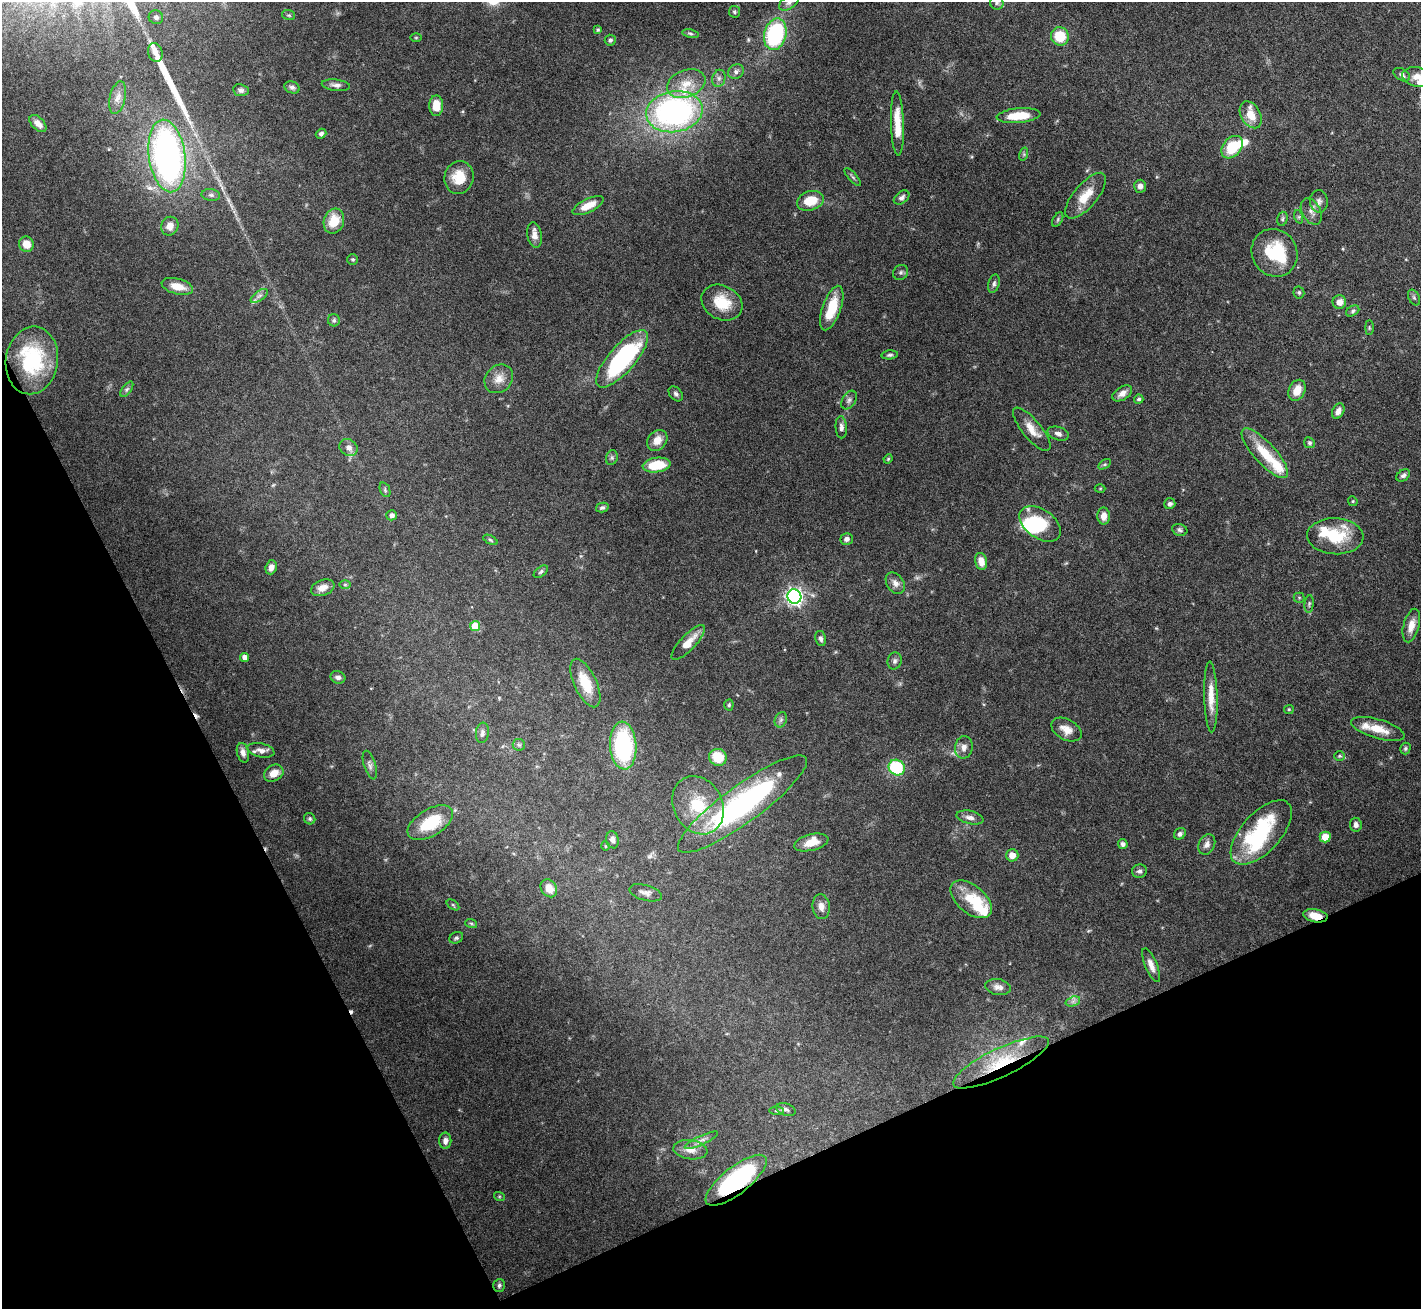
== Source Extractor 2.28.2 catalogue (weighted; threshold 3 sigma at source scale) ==
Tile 14 of 4 x 4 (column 2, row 4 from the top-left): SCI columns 1420-2838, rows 152-1458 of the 5676 x 5665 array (HDU 1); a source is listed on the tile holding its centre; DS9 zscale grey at full resolution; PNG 1423 x 1311 px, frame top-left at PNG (2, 2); each listed source drawn as its Kron ellipse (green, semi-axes under 4 px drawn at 4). Shown black and unused: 24% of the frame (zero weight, under 5 of 10 exposures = <1% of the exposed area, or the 3 px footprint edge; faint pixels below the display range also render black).
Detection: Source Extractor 2.28.2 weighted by HDU 2 'WHT'; one run over the whole footprint, this tile lists its part. Background 0.0674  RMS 0.0024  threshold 0.00968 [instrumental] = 3 sigma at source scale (4.09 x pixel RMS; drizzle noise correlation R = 1.36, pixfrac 0.8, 0.05/0.05 arcsec/px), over >= 5 px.
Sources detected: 189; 1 too faint to see at this stretch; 5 inside a brighter object's white glare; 2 cosmic-ray / hot-pixel residue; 1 long thin detection or spike segment (spike, bleed or trail) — neither listed nor drawn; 12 inside a brighter listed object's ellipse — not listed separately; the other 168 listed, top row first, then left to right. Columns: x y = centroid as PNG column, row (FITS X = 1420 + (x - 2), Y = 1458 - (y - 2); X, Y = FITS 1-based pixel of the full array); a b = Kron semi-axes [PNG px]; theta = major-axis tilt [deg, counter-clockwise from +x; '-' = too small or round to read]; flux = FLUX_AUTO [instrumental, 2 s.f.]
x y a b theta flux
789 3 11 6 31 0.81
997 3 7 6 - 0.5
734 12 6 5 - 0.4
289 15 6 5 - 0.35
156 17 7 7 - 0.77
598 30 4 4 - 0.29
690 34 8 4 -10 0.4
775 34 16 11 76 26
1060 36 9 9 - 6.4
416 38 6 4 0 0.25
610 40 5 5 - 0.46
155 52 9 7 -73 1.2
736 71 8 7 - 0.81
1402 75 9 5 -31 0.67
1417 77 15 9 -11 2.4
719 78 9 6 77 0.81
686 84 20 13 21 4.1
336 85 14 5 -6 1
292 87 8 6 -21 0.6
241 90 8 6 -9 0.64
118 98 16 8 77 1.7
436 106 10 7 90 3.4
674 112 28 20 9 58
1251 115 14 9 -60 3.4
1018 116 22 7 5 5.4
38 123 10 6 -45 1.5
897 124 32 6 -88 4.6
321 134 5 4 - 0.59
1232 147 13 9 49 8.4
1024 154 7 4 73 0.36
167 156 36 18 -82 83
459 177 16 14 75 4.8
853 177 11 3 -48 0.4
1140 186 6 5 - 1.1
211 195 9 6 -9 0.65
1086 196 28 11 50 4.6
902 198 9 6 38 0.8
810 201 14 9 16 4.7
1319 201 11 9 -88 1.1
588 206 17 6 26 3.2
1311 211 14 9 -61 1.3
1299 217 7 4 -72 0.35
1058 219 8 4 60 0.39
1282 219 7 5 75 0.44
334 221 13 10 71 4.6
170 226 9 8 - 1.8
534 235 13 7 -80 1.4
26 244 8 7 - 2.6
1274 253 24 22 -58 11
353 259 5 5 - 0.36
901 272 8 7 - 0.57
994 284 9 5 74 0.62
177 286 16 7 -14 3.2
1299 292 6 5 - 0.42
259 296 10 5 35 0.79
1414 297 8 5 -63 0.47
1339 302 7 6 - 1.6
722 303 21 17 -29 6.3
832 308 23 9 70 6.7
1353 311 7 5 29 0.48
334 320 6 6 - 0.44
1369 328 7 3 90 0.27
890 355 8 4 6 0.46
622 359 36 13 49 33
32 360 34 26 82 15
499 379 16 13 47 2.5
127 389 9 4 54 0.51
1297 390 11 8 66 3
1122 393 11 6 33 1.3
676 394 8 6 -50 0.58
1139 399 4 4 - 0.43
849 400 10 6 59 0.75
1338 411 8 5 63 1.3
841 427 11 5 -86 0.93
1032 429 27 9 -50 3
1058 434 11 6 -18 0.92
657 440 11 9 49 2.3
1309 443 5 5 - 0.42
349 447 9 8 - 1.2
1265 453 32 10 -48 7.6
612 458 7 5 70 0.51
888 459 4 4 - 0.24
1105 464 7 4 31 0.34
657 465 14 7 7 6.7
1403 475 7 5 38 0.62
1100 489 5 3 - 0.21
385 490 8 5 -67 0.42
1353 501 5 4 - 0.28
1170 504 5 5 - 0.56
602 508 6 5 - 0.58
392 515 5 5 - 0.94
1104 516 8 6 -89 1.8
1040 524 23 14 -35 9.9
1180 530 8 6 -19 0.51
1335 536 28 18 -3 9.1
847 539 6 5 - 0.83
491 540 8 4 -27 0.35
981 561 8 6 -78 2.1
271 567 7 5 72 1.4
541 572 8 5 39 0.47
895 583 12 8 -55 1.4
345 584 6 4 0 0.31
323 588 12 8 20 1.8
794 597 7 7 - 79
1299 598 5 5 - 0.28
1309 604 9 4 84 0.48
1411 625 17 8 75 2.6
475 626 5 5 - 5.8
821 638 8 5 -76 0.61
688 642 23 7 46 3.3
245 657 4 4 - 1.4
895 661 8 7 - 0.73
338 677 7 6 - 0.82
585 683 26 11 -65 6.2
1211 697 35 6 -88 3.6
729 705 5 4 - 0.33
1289 709 5 4 - 0.24
781 720 8 6 68 0.64
1378 729 28 9 -16 4.1
1066 730 16 10 -28 2.2
482 733 10 6 83 0.8
519 745 6 5 - 0.47
623 746 24 13 -86 25
964 747 11 9 80 1.4
1405 748 6 5 - 0.39
261 750 14 7 -13 1.5
243 753 10 6 -77 1.1
1340 756 5 4 - 0.32
718 757 9 8 - 6.4
370 765 15 6 -73 0.81
897 768 8 7 - 12
274 773 10 8 30 2.2
742 804 78 18 36 50
698 805 30 24 -62 10
970 817 14 6 -12 1.1
310 819 6 5 - 0.45
430 823 25 13 31 8.4
1356 825 7 5 -83 0.82
1261 832 40 19 48 20
1180 834 6 5 - 0.66
1325 837 5 5 - 3.7
612 840 8 6 -78 0.88
811 842 18 8 14 3
1123 844 5 4 - 0.64
1207 845 10 8 63 1.1
605 846 5 3 - 0.18
1012 855 6 6 - 1.8
1139 871 7 6 - 0.63
549 888 9 7 -54 2.2
646 893 17 7 -15 1.2
971 899 24 14 -40 5.5
453 905 7 4 -37 0.32
821 907 12 8 -82 1.5
1315 916 12 6 -10 3.3
471 923 6 4 -19 0.29
456 938 7 5 27 0.51
1151 965 18 6 -68 1.6
998 987 13 8 -8 1.1
1073 1001 7 4 19 0.61
1001 1062 52 14 25 12
786 1109 10 6 -20 0.7
777 1111 7 4 0 0.36
701 1140 18 4 25 1.1
445 1141 8 6 -89 1
690 1150 17 9 -9 2.1
736 1180 37 13 38 31
499 1196 5 3 - 0.24
499 1285 6 5 - 0.5
Overlapping masked pixels (flux is a lower limit): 3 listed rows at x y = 1315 916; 1001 1062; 736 1180
Isophote crosses this tile's border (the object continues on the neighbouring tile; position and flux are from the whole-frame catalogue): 3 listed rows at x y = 789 3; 997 3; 1417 77